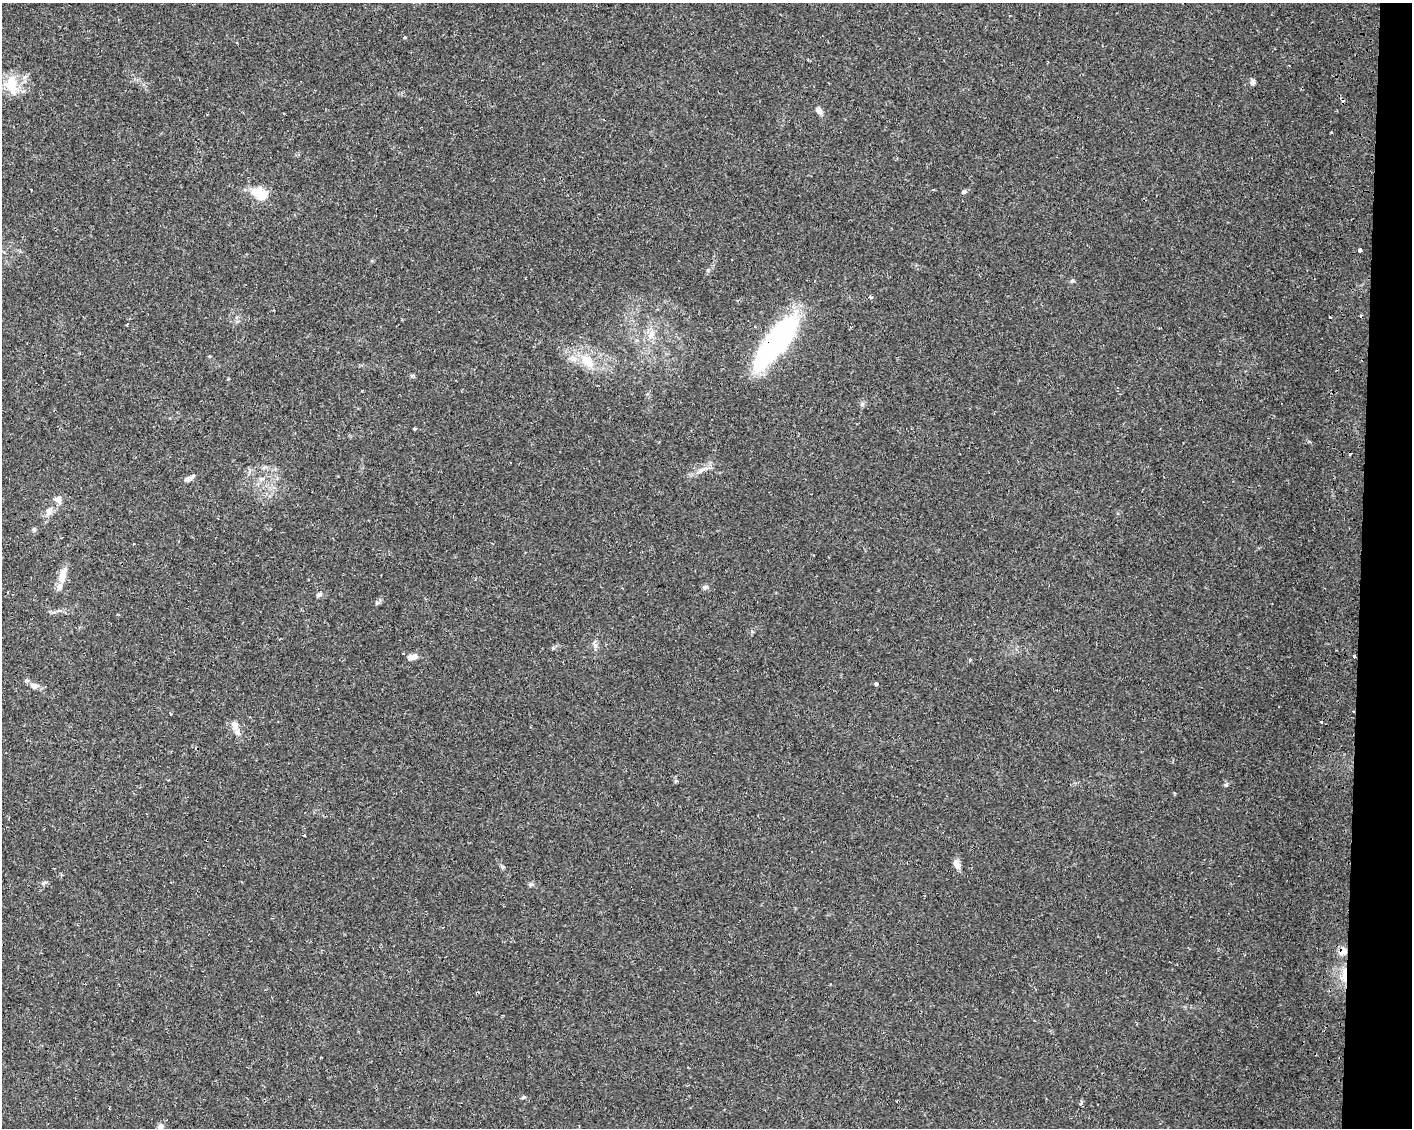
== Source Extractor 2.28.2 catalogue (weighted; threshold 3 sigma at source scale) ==
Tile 6 of 3 x 4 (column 3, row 2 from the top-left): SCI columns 3156-4565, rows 2310-3435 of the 4845 x 4632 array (HDU 1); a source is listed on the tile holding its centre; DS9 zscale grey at full resolution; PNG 1414 x 1130 px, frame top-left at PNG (2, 3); no overlay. Shown black and unused: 4% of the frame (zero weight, under 2 of 3 exposures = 5% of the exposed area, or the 3 px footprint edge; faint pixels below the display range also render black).
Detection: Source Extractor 2.28.2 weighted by HDU 2 'WHT'; one run over the whole footprint, this tile lists its part. Background 0.013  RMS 0.0027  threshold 0.0122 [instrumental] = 3 sigma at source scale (4.5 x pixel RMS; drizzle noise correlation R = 1.50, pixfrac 1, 0.0396/0.0396 arcsec/px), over >= 5 px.
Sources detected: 47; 5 cosmic-ray / hot-pixel residue — not listed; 3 inside a brighter listed object's ellipse — not listed separately; the other 39 listed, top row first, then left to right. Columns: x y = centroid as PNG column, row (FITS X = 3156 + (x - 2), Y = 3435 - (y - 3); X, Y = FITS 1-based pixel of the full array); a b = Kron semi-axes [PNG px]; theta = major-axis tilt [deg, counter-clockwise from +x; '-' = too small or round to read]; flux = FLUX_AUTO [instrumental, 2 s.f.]
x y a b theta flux
404 37 3 3 - 0.38
1252 82 8 6 75 0.74
11 85 27 17 -83 6.8
819 110 9 6 -53 1.2
964 192 7 5 -5 0.57
260 194 22 14 -32 6.1
1360 250 3 3 - 2.9
1072 281 6 4 43 0.39
870 297 5 4 - 0.45
127 325 3 2 - 0.24
651 334 13 9 50 2.3
777 341 56 17 52 68
587 361 22 14 -51 6.1
415 428 3 3 - 0.42
701 470 15 5 33 1.7
189 478 13 6 29 1
261 479 7 4 1 0.56
58 499 10 8 -60 1.5
49 511 14 9 69 1.9
34 529 6 5 - 0.47
133 544 3 3 - 0.36
63 574 21 9 75 3.3
705 587 7 6 - 0.62
319 595 8 5 26 0.65
595 644 11 4 -65 0.73
412 657 11 6 6 1.5
1354 657 3 3 - 1.6
876 684 4 3 - 2
34 686 11 8 -8 1.5
1353 711 3 3 - 0.28
170 714 4 2 - 0.18
235 725 12 8 -57 1.6
1226 785 6 5 - 0.46
304 835 3 2 - 0.29
956 864 12 7 -69 1.7
1343 951 10 7 30 2.4
523 1097 6 4 21 0.38
1081 1103 6 4 67 0.75
160 1126 7 7 - 0.93
Overlapping masked pixels (flux is a lower limit): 3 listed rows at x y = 777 341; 1353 711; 1343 951
Unlisted compact peaks at least as high as the median listed source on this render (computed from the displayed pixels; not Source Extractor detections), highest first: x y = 377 603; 862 404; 43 883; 530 884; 502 867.